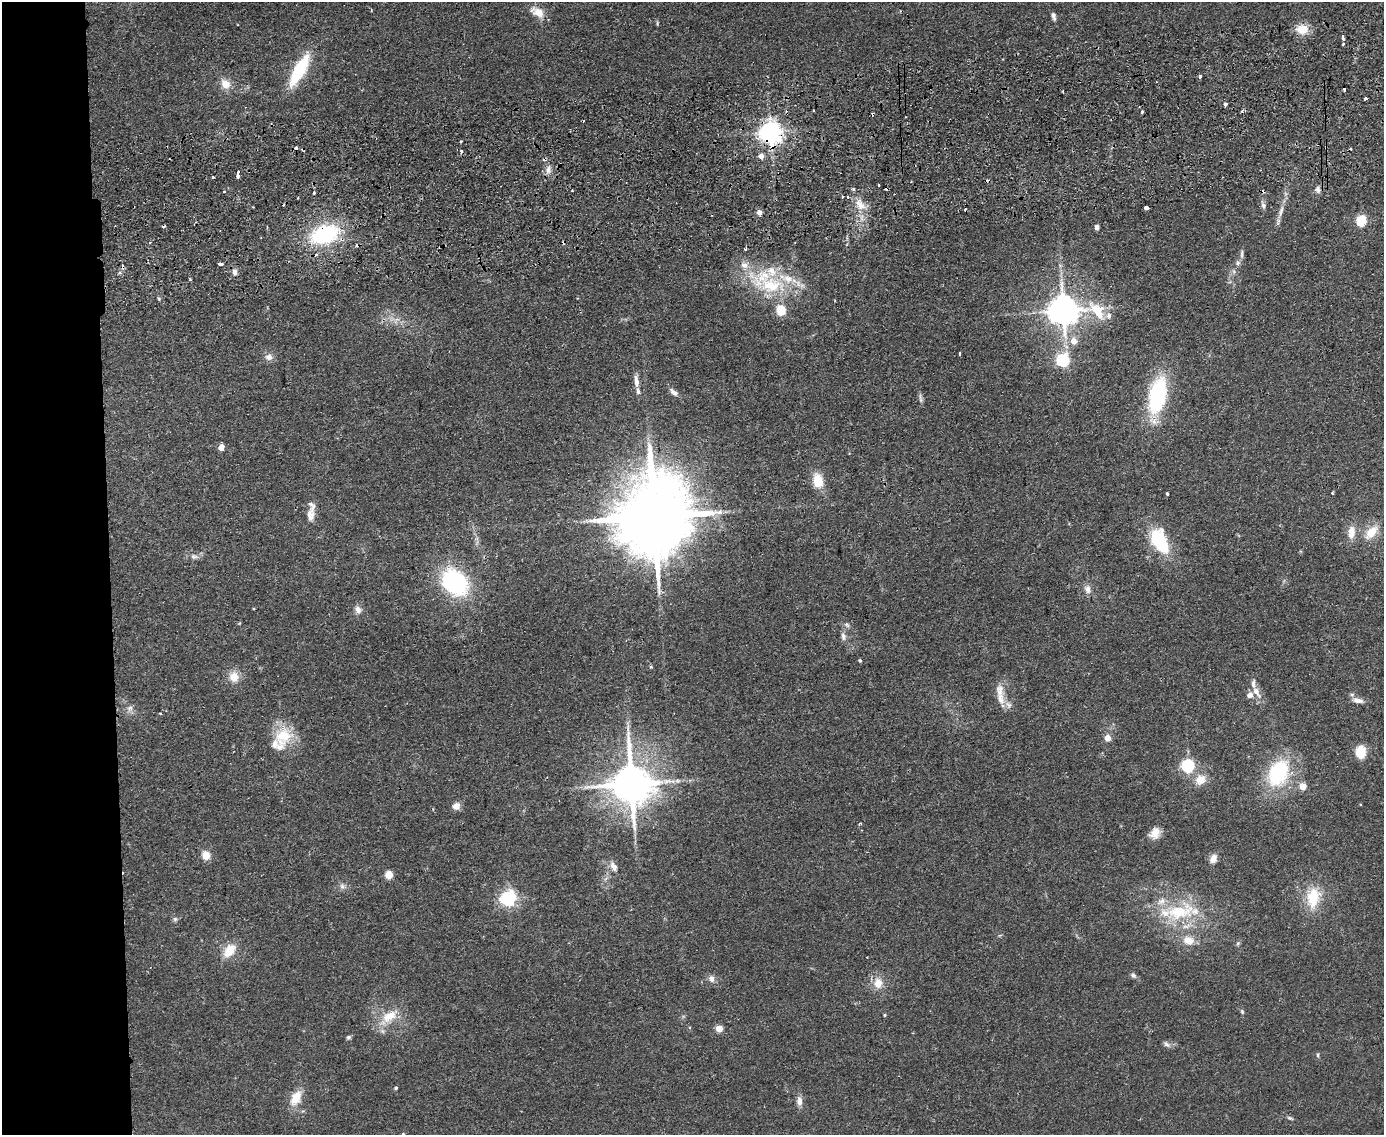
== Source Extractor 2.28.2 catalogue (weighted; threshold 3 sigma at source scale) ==
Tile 7 of 3 x 4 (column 1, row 3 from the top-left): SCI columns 136-1517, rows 1190-2322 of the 4520 x 4643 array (HDU 1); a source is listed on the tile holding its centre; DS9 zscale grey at full resolution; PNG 1386 x 1137 px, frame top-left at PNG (2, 2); no overlay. Shown black and unused: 8% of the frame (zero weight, under 2 of 3 exposures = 3% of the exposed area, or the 3 px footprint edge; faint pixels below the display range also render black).
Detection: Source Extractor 2.28.2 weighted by HDU 2 'WHT'; one run over the whole footprint, this tile lists its part. Background 0.0804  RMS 0.0083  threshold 0.0372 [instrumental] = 3 sigma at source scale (4.5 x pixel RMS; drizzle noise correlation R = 1.50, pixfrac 1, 0.05/0.05 arcsec/px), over >= 5 px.
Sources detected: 143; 1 inside a brighter object's white glare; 19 cosmic-ray / hot-pixel residue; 1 long thin detection or spike segment (spike, bleed or trail) — not listed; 11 inside a brighter listed object's ellipse — not listed separately; the other 111 listed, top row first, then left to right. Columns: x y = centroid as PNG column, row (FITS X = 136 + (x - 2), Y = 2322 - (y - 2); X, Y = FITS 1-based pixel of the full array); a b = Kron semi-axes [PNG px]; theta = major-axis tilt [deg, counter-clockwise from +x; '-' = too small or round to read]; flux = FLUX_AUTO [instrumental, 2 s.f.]
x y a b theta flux
537 12 19 10 -28 10
1053 16 9 5 -74 3.1
657 23 6 4 88 0.95
1302 29 13 10 4 14
1343 37 5 3 - 7.6
1343 44 3 3 - 3.4
299 70 28 9 61 57
1200 76 3 3 - 2.4
225 84 14 11 -49 8.5
1344 89 3 3 - 2.4
1365 99 4 3 - 4.2
1225 104 4 4 - 2
813 110 2 2 - 0.91
1242 111 3 3 - 2.4
1142 112 4 3 - 4.3
771 132 7 7 - 690
460 142 3 3 - 1.8
761 156 5 5 - 6.1
548 169 10 7 86 4.3
238 174 7 3 85 11
213 177 3 3 - 0.72
1318 190 8 6 -63 2.9
224 192 3 3 - 1.2
314 193 3 3 - 2.2
860 205 18 10 -63 11
1263 205 9 6 -69 2.9
1146 208 4 3 - 17
1281 211 19 5 77 5.8
759 212 4 4 - 5.7
1362 221 5 5 - 62
1097 227 4 4 - 4.4
325 234 26 16 17 84
746 249 4 3 - 1.4
1242 254 14 4 89 2.3
1238 263 7 6 - 2.2
220 264 4 3 - 5.3
235 272 8 6 -84 3.7
190 280 3 3 - 1.2
771 285 47 23 -6 56
159 299 5 3 - 0.97
781 310 5 5 - 44
1064 310 12 9 -2 1400
1109 315 10 7 -72 3.8
396 320 12 5 54 3
1074 341 6 6 - 8.6
960 353 3 3 - 1.4
269 357 11 9 -2 4.5
1063 360 6 6 - 130
638 391 8 5 -77 2.3
674 392 12 6 -43 3.7
1157 396 31 14 78 95
921 400 8 4 89 1.9
221 447 5 4 - 11
818 481 15 10 -79 17
1332 493 3 3 - 0.8
1167 494 3 3 - 1.3
310 515 17 10 83 7.6
654 516 23 18 76 9800
1351 532 17 9 83 9.2
1371 532 20 11 47 14
1159 540 30 15 -64 48
194 556 10 7 -1 3.3
455 582 24 18 -46 110
1087 589 11 8 -71 4.5
358 610 11 8 -71 4.4
843 636 11 6 -76 3.4
860 660 4 3 - 1.3
651 667 5 4 - 0.95
234 677 12 10 82 9.9
1000 690 19 11 -84 9.1
1256 692 17 8 -59 7.6
1358 700 15 7 -11 5.3
1009 705 11 7 -63 4
130 708 8 6 22 2.9
160 713 4 3 - 0.82
283 736 26 19 7 25
1107 738 5 4 - 12
1361 752 11 8 90 20
1188 766 6 6 - 130
1278 772 30 21 64 67
1201 780 15 13 42 10
631 784 13 11 -83 3000
1303 786 5 5 - 18
456 806 8 8 - 5.4
1155 833 14 11 51 7.7
206 855 5 5 - 30
1213 859 9 7 63 6.8
613 866 13 7 -59 5.3
389 875 5 5 - 24
342 886 8 7 - 2.9
508 898 6 6 - 250
1313 898 25 15 82 27
1179 912 49 23 13 54
175 919 6 5 - 1.7
1188 940 15 11 -10 10
229 950 16 10 50 16
1133 975 8 6 -43 2.1
711 979 9 7 -66 4
878 983 14 12 -87 10
1242 1012 7 5 -64 1.3
885 1015 4 4 - 0.86
390 1016 25 13 30 18
719 1028 5 4 - 18
348 1037 6 6 - 1.5
1166 1044 11 6 -40 2.6
1318 1055 6 4 90 1.1
396 1088 4 4 - 1.2
296 1098 17 9 63 16
799 1101 13 7 -87 4.7
1290 1118 8 4 -24 1.5
403 1134 4 3 - 0.76
Overlapping masked pixels (flux is a lower limit): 2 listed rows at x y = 771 132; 325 234
Isophote crosses this tile's border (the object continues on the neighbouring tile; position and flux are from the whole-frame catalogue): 1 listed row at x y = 403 1134